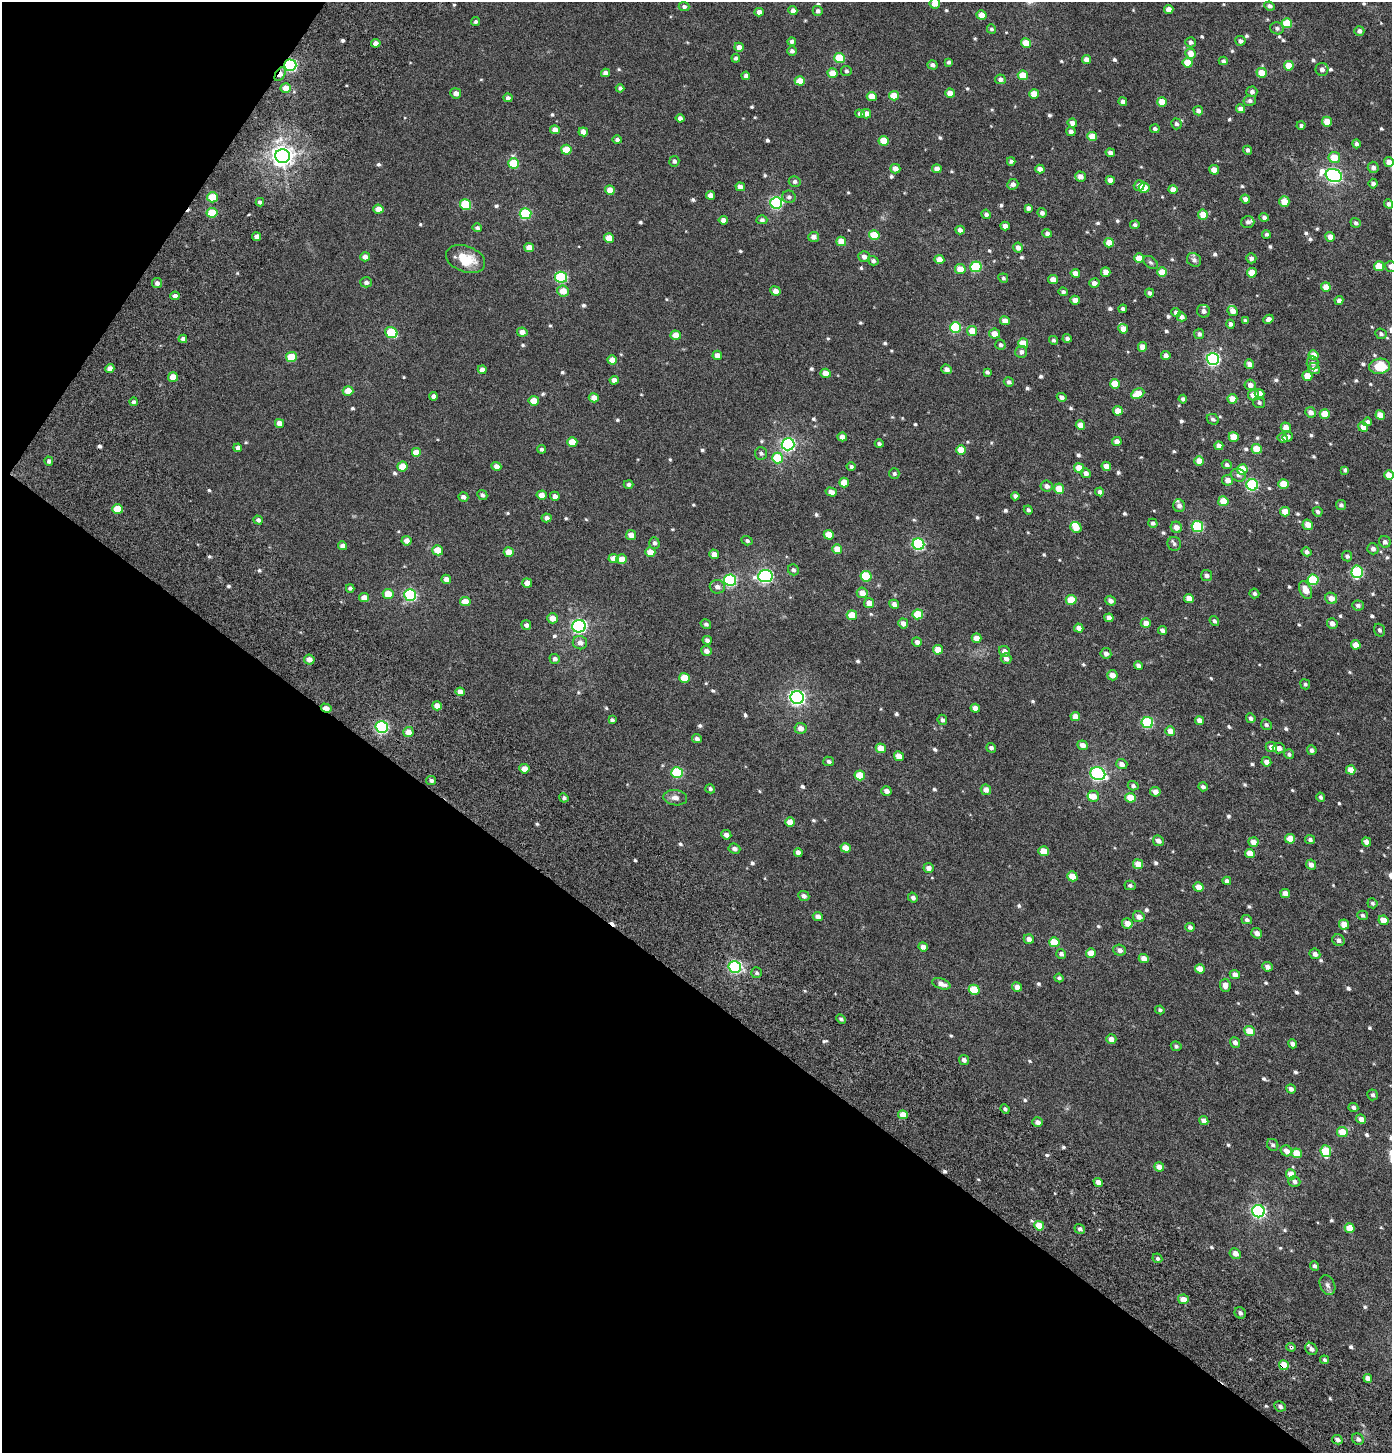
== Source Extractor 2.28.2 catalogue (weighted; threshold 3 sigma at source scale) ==
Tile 9 of 4 x 4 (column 1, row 3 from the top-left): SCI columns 465-1854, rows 1746-3196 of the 6412 x 6360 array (HDU 1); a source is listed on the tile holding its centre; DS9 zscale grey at full resolution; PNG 1394 x 1455 px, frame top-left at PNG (2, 2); each listed source drawn as its Kron ellipse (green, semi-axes under 4 px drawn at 4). Shown black and unused: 36% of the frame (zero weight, under 8 of 15 exposures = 14% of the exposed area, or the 3 px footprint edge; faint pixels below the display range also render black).
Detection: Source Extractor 2.28.2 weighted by HDU 2 'WHT'; one run over the whole footprint, this tile lists its part. Background -3.45e-04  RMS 0.0016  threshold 0.0067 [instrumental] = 3 sigma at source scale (4.09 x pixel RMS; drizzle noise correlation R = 1.36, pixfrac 0.8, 0.0396/0.0396 arcsec/px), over >= 5 px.
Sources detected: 694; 4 cosmic-ray / hot-pixel residue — neither listed nor drawn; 2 inside a brighter listed object's ellipse — not listed separately; of the other 688, all 500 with FLUX_AUTO >= 0.28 (the completeness limit of this list) listed and drawn (188 fainter detections not listed), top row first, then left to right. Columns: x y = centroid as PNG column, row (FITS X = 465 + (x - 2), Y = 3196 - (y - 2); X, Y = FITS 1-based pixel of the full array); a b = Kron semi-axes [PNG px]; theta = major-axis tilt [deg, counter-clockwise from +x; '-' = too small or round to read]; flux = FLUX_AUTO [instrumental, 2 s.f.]
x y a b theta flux
935 3 5 5 - 1.4
684 6 5 4 - 0.38
1269 6 5 4 - 0.46
1169 9 4 4 - 1.2
793 11 4 4 - 0.75
818 11 5 5 - 0.4
759 12 4 4 - 0.94
982 15 5 4 - 1.9
476 22 4 4 - 0.29
1287 23 5 5 - 4.3
1277 28 7 6 - 0.4
991 29 5 4 - 0.28
1359 31 5 4 - 0.49
792 41 4 4 - 0.44
1240 41 5 5 - 0.46
1191 42 5 5 - 0.43
376 43 4 4 - 0.81
1026 43 5 4 - 2.5
739 47 5 4 - 0.79
792 51 5 4 - 0.44
1191 53 5 5 - 1.4
736 58 4 4 - 0.36
839 58 5 5 - 5.3
1086 59 4 4 - 0.81
1223 61 4 4 - 0.41
949 62 4 3 - 0.29
1188 63 5 5 - 2.6
290 65 6 5 - 21
932 65 5 4 - 0.48
1289 66 5 5 - 2.5
1322 69 6 6 - 0.59
846 71 5 5 - 0.3
605 73 4 4 - 0.78
832 73 5 4 - 2
1262 73 5 5 - 2.1
280 74 8 4 58 1.3
1023 75 5 5 - 2.6
746 76 4 4 - 0.47
1000 79 5 5 - 0.5
800 81 5 4 - 1.8
286 88 5 4 - 1.4
620 88 4 4 - 0.34
1252 92 5 5 - 0.5
456 93 5 5 - 0.73
950 93 5 4 - 1.1
1034 94 5 4 - 1.9
872 96 5 4 - 1.7
894 96 5 5 - 2.6
508 98 4 4 - 0.42
1250 101 6 5 - 0.37
1123 102 4 4 - 0.49
1162 102 5 4 - 2.6
1240 109 4 4 - 0.74
1198 111 5 4 - 0.54
860 114 5 4 - 0.45
866 114 5 4 - 0.87
680 118 4 4 - 0.51
1327 122 5 5 - 1.8
1072 123 5 4 - 0.81
1176 124 5 5 - 0.37
1301 125 4 4 - 0.33
1155 129 5 4 - 0.35
555 130 5 4 - 0.84
1071 131 5 4 - 0.45
583 132 4 4 - 1
1092 136 5 4 - 2.6
617 140 5 4 - 0.39
884 141 5 5 - 2.6
1356 144 4 4 - 0.32
566 150 5 5 - 2.7
1248 150 4 4 - 0.41
1110 153 4 4 - 0.58
282 156 7 7 - 94
1334 157 6 5 - 2.6
674 161 5 5 - 0.37
1011 161 4 4 - 0.38
1389 162 5 5 - 0.85
514 163 5 5 - 4.7
1373 167 6 5 - 0.56
895 169 5 4 - 0.95
937 169 5 4 - 1.1
1040 169 5 4 - 0.93
1214 170 5 4 - 1.7
1334 175 8 6 -18 38
1080 177 5 5 - 0.95
1110 180 4 4 - 0.86
795 181 6 5 - 0.37
1013 184 6 5 - 0.6
1373 184 5 4 - 0.52
1139 185 5 5 - 0.73
740 187 5 4 - 0.75
1144 188 5 5 - 3
1173 189 5 4 - 1.1
610 190 5 4 - 1.6
710 195 4 4 - 0.76
212 197 5 5 - 4
789 197 6 6 - 0.4
1245 199 4 4 - 0.61
260 202 4 4 - 0.41
1284 202 5 5 - 2.2
776 203 6 6 - 19
466 204 5 5 - 6.4
1389 204 5 4 - 0.42
1028 208 4 4 - 0.49
378 209 5 4 - 1.4
212 213 5 5 - 3.5
1042 213 5 4 - 0.51
526 214 6 5 - 11
986 214 5 4 - 0.43
1203 215 5 5 - 2
1264 217 5 4 - 0.44
723 220 4 4 - 0.7
762 220 5 4 - 0.36
1248 222 6 6 - 0.5
1356 223 5 4 - 0.38
1135 225 5 4 - 0.34
1005 226 4 4 - 0.68
477 228 5 4 - 0.32
960 230 4 4 - 0.64
1047 233 5 4 - 0.5
1266 234 4 4 - 0.29
874 235 5 5 - 4
257 237 4 4 - 0.74
814 237 5 5 - 0.68
1330 237 5 5 - 0.91
609 238 5 4 - 1.9
841 241 5 5 - 1.7
1109 243 5 4 - 1.8
529 247 5 4 - 1.4
1018 248 5 4 - 0.7
365 257 5 4 - 0.74
864 257 6 5 - 0.7
1139 258 5 4 - 2
1251 258 5 5 - 0.46
466 259 20 13 -21 3.7
939 260 5 4 - 1.3
1194 260 7 6 - 0.51
873 261 5 4 - 0.36
1150 262 8 5 -38 0.29
1379 266 5 5 - 3
1391 266 6 5 - 0.57
976 267 5 5 - 9.4
960 269 5 5 - 1.8
1106 272 5 4 - 1.2
1162 272 5 5 - 2.5
1075 273 4 4 - 1
1252 273 5 5 - 1.7
561 277 6 5 - 12
1003 278 5 4 - 0.29
1053 280 5 4 - 1.3
366 282 6 5 - 0.49
157 283 5 5 - 0.57
1094 283 5 4 - 0.8
1326 287 5 4 - 1.9
563 291 6 5 - 1.7
775 291 5 4 - 0.83
1063 292 4 4 - 0.34
1149 293 4 3 - 0.35
175 296 4 4 - 0.49
1075 300 5 4 - 1.2
1339 300 4 4 - 0.52
1123 309 4 3 - 0.39
1203 311 6 6 - 0.53
1233 311 5 4 - 0.96
1176 312 5 4 - 0.49
1181 317 5 4 - 0.58
1268 319 5 4 - 0.57
1005 321 5 4 - 1.1
1245 321 4 4 - 0.44
1231 324 4 4 - 0.43
955 328 5 5 - 9.2
1123 329 5 4 - 1.2
972 331 5 5 - 1.8
522 332 5 4 - 0.9
391 333 6 5 - 6.9
995 334 5 5 - 1.3
1199 334 5 5 - 0.4
1381 334 6 5 - 0.35
676 335 5 4 - 1.7
1067 338 4 4 - 0.4
183 339 4 4 - 0.64
1053 340 4 4 - 0.29
1023 343 5 5 - 2.6
1000 345 5 5 - 0.39
1142 347 5 4 - 1.3
1021 352 6 6 - 0.49
717 355 5 4 - 1
1166 355 5 4 - 0.63
1313 355 5 5 - 1.6
291 357 5 5 - 4
1213 359 6 6 - 26
612 360 5 4 - 1.1
1312 363 6 6 - 0.41
1249 364 5 4 - 0.83
1379 366 10 7 10 3.5
110 369 4 4 - 0.78
946 369 5 4 - 0.54
1314 369 6 5 - 0.93
482 370 4 4 - 0.69
987 372 4 3 - 0.32
826 373 5 4 - 1.3
1307 376 5 4 - 1.8
173 377 5 5 - 1.6
614 380 4 4 - 0.7
1009 382 5 4 - 0.35
1115 384 5 5 - 2.4
1250 385 5 5 - 0.74
348 391 5 5 - 1.7
1138 394 7 5 27 2.8
1259 394 5 4 - 1.1
1254 395 5 5 - 1.4
434 396 4 4 - 0.5
1062 397 5 4 - 0.48
594 398 5 4 - 1
1183 399 4 4 - 0.36
1232 399 5 4 - 1.6
534 401 5 4 - 1.8
133 402 4 4 - 0.32
1259 402 6 5 - 0.33
1118 411 5 4 - 1.7
1311 412 5 5 - 0.74
1325 414 5 5 - 2.4
1380 415 5 4 - 1.8
1213 419 6 5 - 0.38
1367 422 4 4 - 0.43
279 423 5 4 - 1.1
1080 425 5 4 - 1
1286 427 5 4 - 1.1
1363 427 5 4 - 0.87
842 437 5 4 - 0.78
1234 437 5 5 - 2.2
1288 437 5 5 - 0.47
1283 438 5 4 - 0.55
572 442 5 5 - 2.3
1117 442 5 4 - 0.75
788 444 6 6 - 28
879 444 4 3 - 0.32
1219 446 4 4 - 0.7
238 448 4 4 - 0.51
542 449 4 4 - 0.37
1257 449 5 4 - 2.2
961 450 5 4 - 2
416 453 5 5 - 1.7
761 453 6 6 - 0.35
777 458 5 5 - 6.2
49 461 5 4 - 0.36
1199 461 5 4 - 1.7
1227 465 5 4 - 0.4
402 466 5 5 - 2.1
496 466 5 4 - 0.65
1106 466 5 4 - 1.1
851 467 4 4 - 0.3
1079 468 5 4 - 2
1242 469 5 5 - 2.8
1345 470 4 3 - 0.34
1086 473 5 4 - 0.58
894 474 5 5 - 0.29
1238 475 8 6 -25 0.41
1389 475 5 4 - 1.6
1228 480 5 5 - 0.88
844 482 5 5 - 1.8
629 484 5 4 - 0.34
1283 484 5 4 - 2.3
1252 485 6 5 - 13
1046 486 6 5 - 0.64
1059 489 5 5 - 1.9
831 492 6 4 -15 0.71
1100 492 4 4 - 0.51
482 495 5 5 - 0.35
542 495 5 4 - 1.1
555 496 5 4 - 0.69
1015 496 4 4 - 0.45
463 497 5 4 - 0.59
1223 501 5 5 - 2.6
1341 505 5 5 - 0.35
1179 506 6 6 - 0.62
117 509 5 5 - 3
1028 510 4 4 - 0.34
1285 512 5 4 - 1.7
1318 512 5 4 - 0.37
547 518 5 4 - 0.56
258 520 5 4 - 0.42
1153 523 5 4 - 0.35
1308 525 5 5 - 1.3
1076 527 6 5 - 1.7
1176 527 6 5 - 0.91
1197 527 6 5 - 11
631 535 5 5 - 1.2
829 535 5 5 - 2.4
407 541 5 5 - 0.86
747 541 5 4 - 0.3
1385 542 6 5 - 0.47
654 543 6 5 - 0.37
918 544 6 6 - 18
1174 544 7 6 - 0.34
343 546 4 4 - 0.76
837 549 5 5 - 1.6
1373 549 5 5 - 0.55
438 550 5 5 - 1.8
509 552 5 5 - 1.8
650 552 5 5 - 1.6
1307 552 5 4 - 0.46
714 554 5 4 - 0.82
1347 556 5 5 - 0.36
614 559 5 4 - 1.4
622 559 5 4 - 1.5
793 570 5 5 - 0.4
1357 572 6 5 - 11
1206 575 5 5 - 0.47
765 576 7 6 - 27
866 576 5 5 - 6.3
446 579 5 4 - 0.69
730 580 6 6 - 17
1313 580 5 5 - 7.2
527 583 5 4 - 0.91
717 587 7 6 - 0.7
350 588 4 3 - 0.36
1306 590 9 6 -65 1.5
862 593 5 5 - 1.3
1254 593 5 5 - 0.32
388 594 5 5 - 2.2
410 595 6 5 - 16
364 598 5 4 - 1.1
1189 598 5 4 - 1.4
1331 598 6 5 - 0.93
1071 600 5 5 - 3
1111 601 5 4 - 0.57
465 602 5 4 - 1.6
869 603 5 5 - 1.1
894 604 5 4 - 0.63
1358 605 6 5 - 0.43
918 614 5 5 - 4
852 615 5 4 - 2.5
553 618 5 5 - 1.3
1109 618 4 4 - 0.73
1214 621 5 4 - 0.36
903 623 5 5 - 0.75
1146 623 5 5 - 1.2
1332 623 5 5 - 0.79
706 624 5 5 - 0.35
526 625 5 4 - 0.46
579 626 7 6 - 30
1079 628 5 4 - 0.88
1162 630 5 4 - 0.53
1379 630 6 5 - 0.34
977 638 5 4 - 1.2
707 640 4 4 - 0.51
917 642 5 4 - 0.52
580 643 7 6 - 0.81
1356 645 5 4 - 1.7
938 650 5 5 - 1.9
706 651 5 5 - 0.67
1004 651 6 5 - 0.73
1106 653 5 5 - 0.65
309 659 5 5 - 0.84
555 659 5 5 - 0.47
1006 659 5 5 - 0.67
1138 666 4 4 - 0.69
1112 675 5 5 - 1.2
685 678 5 5 - 2.6
1305 684 5 5 - 0.29
460 692 4 4 - 0.99
797 697 6 6 - 40
437 706 5 4 - 1
326 708 5 4 - 1.3
975 708 5 4 - 0.91
1075 717 5 4 - 1.3
1251 718 5 4 - 0.39
612 720 4 3 - 0.29
942 720 5 4 - 0.35
1199 721 4 4 - 0.84
1147 723 6 5 - 11
1266 725 6 5 - 0.31
382 727 6 6 - 18
801 728 6 5 - 0.77
1170 731 5 5 - 1.2
408 732 5 5 - 1.1
697 739 5 4 - 0.46
1082 745 5 4 - 0.81
1271 747 6 5 - 0.79
881 748 5 4 - 1.7
991 748 5 4 - 0.4
1279 748 6 5 - 0.7
1312 750 5 5 - 0.4
1289 754 5 4 - 0.33
899 756 5 4 - 1.4
829 761 5 4 - 0.37
1266 762 5 4 - 0.78
1122 764 6 5 - 0.67
524 769 5 4 - 0.98
1351 770 5 4 - 1.4
677 773 6 5 - 10
1098 774 7 6 - 28
860 775 5 5 - 2.9
431 780 5 4 - 0.35
1133 786 5 4 - 0.34
1203 787 5 4 - 0.43
710 789 5 4 - 0.32
986 790 5 5 - 0.82
886 791 5 4 - 0.7
1155 792 5 4 - 0.96
1093 796 5 5 - 1.1
1321 797 4 4 - 0.32
564 798 5 4 - 0.32
675 798 12 7 -7 0.8
1130 798 5 5 - 2.5
790 822 5 4 - 1.4
726 835 5 4 - 0.73
1290 839 5 5 - 2.2
1310 840 5 4 - 0.37
1158 841 5 5 - 0.65
1253 842 5 4 - 1.1
1366 842 5 4 - 0.94
846 848 5 4 - 1.5
734 849 6 5 - 0.55
1044 851 5 5 - 2.1
798 853 4 4 - 0.68
1250 853 5 4 - 1.8
1138 864 5 5 - 1.6
1311 865 5 4 - 0.78
928 868 5 5 - 0.76
1072 876 5 4 - 2.2
1227 881 4 4 - 0.55
1130 885 5 4 - 0.33
1199 887 5 4 - 1.3
1285 893 5 4 - 1.1
804 896 6 5 - 0.57
913 897 5 4 - 0.41
1372 903 5 5 - 0.28
1362 915 5 4 - 0.29
818 916 5 4 - 0.7
1139 917 6 5 - 0.74
1247 920 5 4 - 0.39
1383 920 5 4 - 1.5
1127 923 5 5 - 1.2
1344 924 5 5 - 1.7
1190 927 5 4 - 0.44
1257 933 5 5 - 0.72
1029 939 5 4 - 0.63
1338 940 6 5 - 0.48
1054 942 5 5 - 3.5
923 947 5 4 - 0.59
1119 950 6 5 - 0.6
1091 953 5 4 - 2
1061 954 5 5 - 0.48
1315 954 5 5 - 0.54
1144 958 5 4 - 1.1
735 967 6 6 - 17
1267 967 5 4 - 0.67
1200 969 5 4 - 1.8
756 973 5 5 - 0.29
1235 974 5 4 - 0.79
1059 978 4 4 - 0.28
941 984 9 5 -18 1.1
1225 985 6 5 - 0.87
1017 987 5 4 - 0.93
974 990 5 5 - 4.8
1160 1010 5 4 - 0.3
841 1019 5 4 - 0.32
1250 1031 5 5 - 2.3
1111 1039 5 5 - 0.72
1235 1042 5 5 - 0.56
1292 1044 5 4 - 0.51
1176 1046 5 4 - 0.3
964 1060 5 5 - 0.54
1291 1089 5 4 - 0.59
1373 1095 5 5 - 0.34
1353 1107 5 4 - 0.37
1005 1109 5 3 - 0.32
903 1115 5 4 - 1.7
1361 1119 5 4 - 0.82
1204 1121 5 4 - 0.68
1037 1122 5 5 - 0.65
1342 1132 5 5 - 2.5
1273 1145 6 5 - 0.36
1286 1151 6 5 - 0.99
1326 1151 6 5 - 5
1297 1153 5 5 - 2.5
1159 1167 5 4 - 1
1291 1174 5 5 - 1.7
1294 1181 6 5 - 0.46
1098 1182 5 4 - 0.92
1258 1211 6 6 - 26
1039 1226 5 4 - 2.4
1350 1228 5 4 - 2.2
1080 1229 5 5 - 0.42
1235 1253 6 5 - 0.95
1157 1258 5 4 - 0.31
1314 1266 5 4 - 0.37
1327 1285 10 7 -66 0.56
1183 1299 5 4 - 1.5
1240 1313 6 5 - 0.5
1291 1347 5 3 - 0.28
1311 1349 7 5 -47 0.55
1324 1360 4 4 - 0.32
1284 1365 5 4 - 2.5
1368 1378 4 4 - 0.94
1280 1406 6 4 -27 0.4
1358 1439 6 5 - 0.42
1337 1440 5 4 - 0.54
Overlapping masked pixels (flux is a lower limit): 6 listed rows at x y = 290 65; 280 74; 282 156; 326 708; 1291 1347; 1284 1365
Isophote crosses this tile's border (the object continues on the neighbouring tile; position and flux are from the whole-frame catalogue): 3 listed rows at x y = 935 3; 1391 266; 1389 475